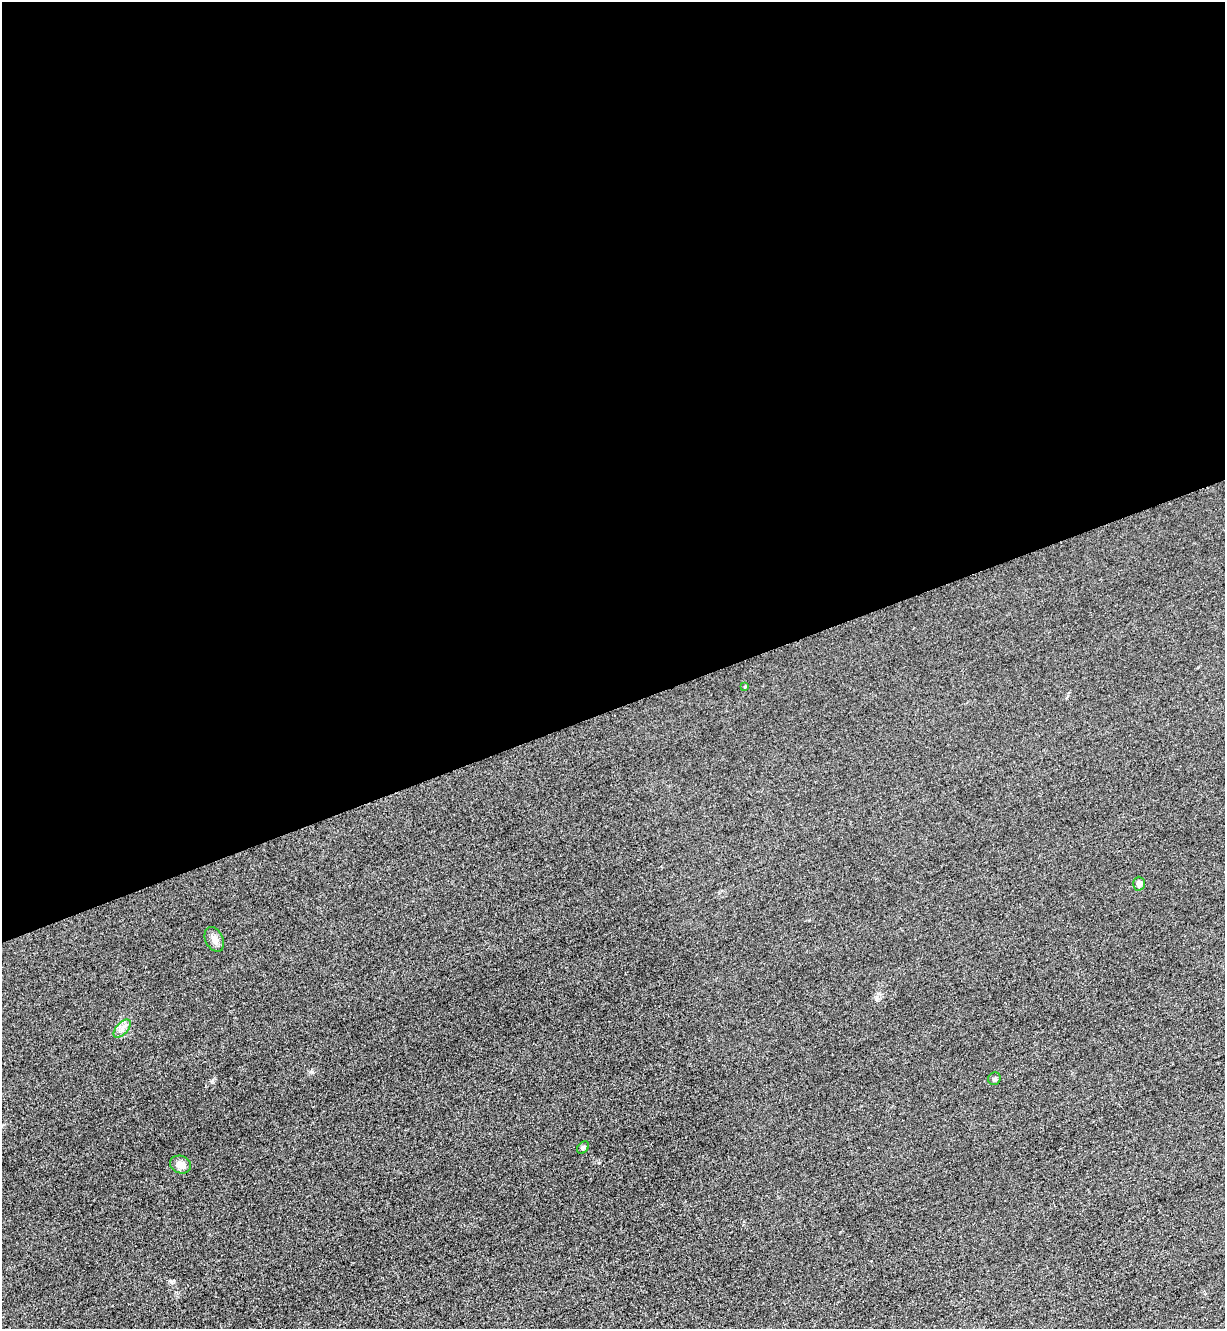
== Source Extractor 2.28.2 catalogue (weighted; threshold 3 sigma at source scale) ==
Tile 2 of 4 x 4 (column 2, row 1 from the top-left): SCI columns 1516-2738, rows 4010-5336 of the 5349 x 5365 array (HDU 1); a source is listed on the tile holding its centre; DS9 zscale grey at full resolution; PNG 1227 x 1331 px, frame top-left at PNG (2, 2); each listed source drawn as its Kron ellipse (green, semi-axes under 4 px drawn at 4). Shown black and unused: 53% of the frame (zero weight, under 3 of 4 exposures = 3% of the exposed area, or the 3 px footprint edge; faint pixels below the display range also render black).
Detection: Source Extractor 2.28.2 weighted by HDU 2 'WHT'; one run over the whole footprint, this tile lists its part. Background 0.0587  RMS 0.017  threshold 0.0753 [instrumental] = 3 sigma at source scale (4.5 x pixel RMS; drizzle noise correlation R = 1.50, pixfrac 1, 0.05/0.05 arcsec/px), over >= 5 px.
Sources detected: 7; all 7 listed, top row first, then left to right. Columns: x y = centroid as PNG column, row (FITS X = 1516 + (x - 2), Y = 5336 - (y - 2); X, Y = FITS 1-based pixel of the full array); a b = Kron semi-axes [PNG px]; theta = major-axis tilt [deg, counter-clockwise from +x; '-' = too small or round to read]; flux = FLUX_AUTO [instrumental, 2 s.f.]
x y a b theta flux
745 686 4 3 - 1.5
1139 884 7 5 -89 7.1
214 939 13 8 -63 10
122 1029 11 6 47 7.9
994 1079 6 6 - 3.7
583 1147 7 5 46 2.8
180 1165 11 8 -21 13